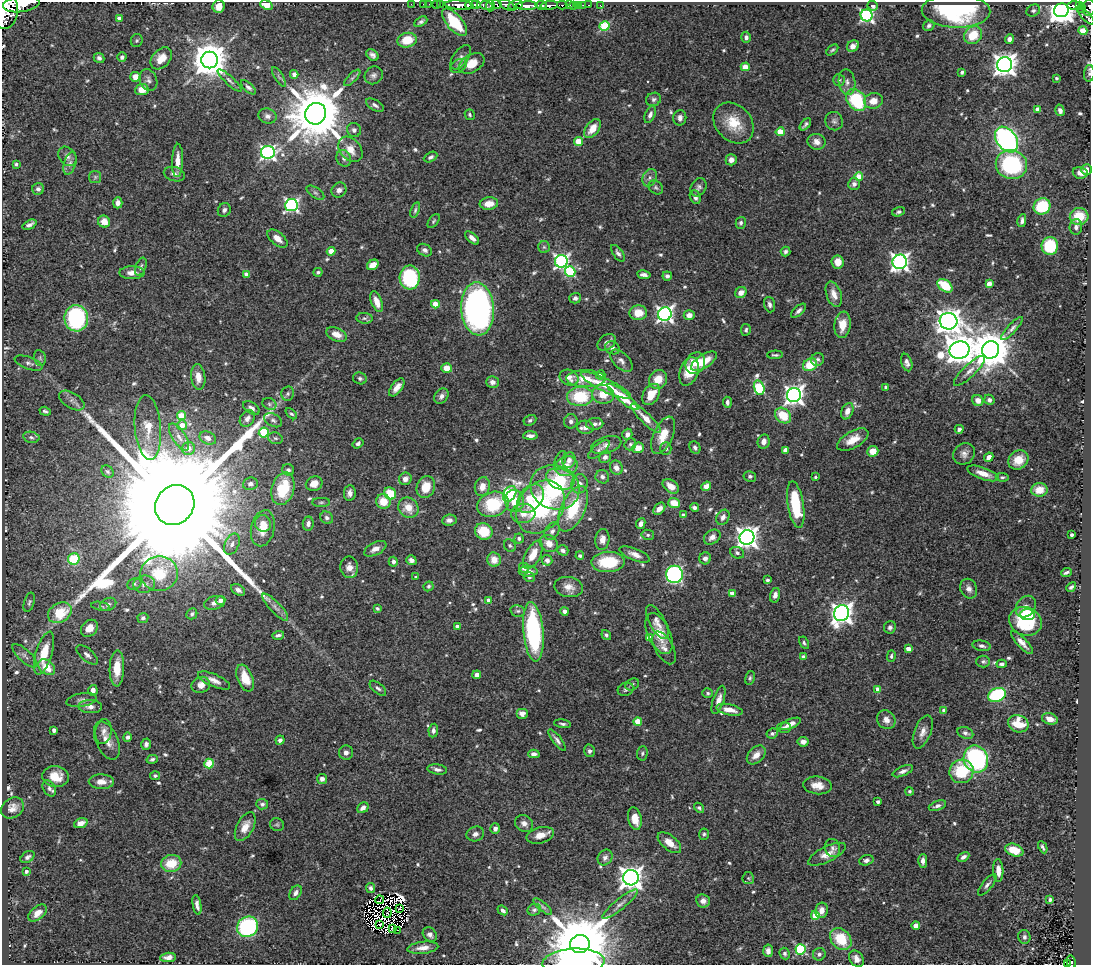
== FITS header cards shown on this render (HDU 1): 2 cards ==
NAXIS1  =                 1089
NAXIS2  =                  963

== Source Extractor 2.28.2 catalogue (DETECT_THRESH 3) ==
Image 1089 x 963 px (HDU 1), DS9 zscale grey, 1 PNG px = 1 image px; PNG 1093 x 967 px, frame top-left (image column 1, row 963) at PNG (2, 2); each listed source drawn as its Kron ellipse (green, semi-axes under 4 px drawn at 4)
Background 0.913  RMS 0.03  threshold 0.0889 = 3 sigma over >= 5 px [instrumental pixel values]
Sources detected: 663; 10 with non-positive FLUX_AUTO (blend fragments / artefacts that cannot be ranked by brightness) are neither listed nor drawn; of the other 653, the 500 brightest by FLUX_AUTO listed and drawn (153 fainter detections omitted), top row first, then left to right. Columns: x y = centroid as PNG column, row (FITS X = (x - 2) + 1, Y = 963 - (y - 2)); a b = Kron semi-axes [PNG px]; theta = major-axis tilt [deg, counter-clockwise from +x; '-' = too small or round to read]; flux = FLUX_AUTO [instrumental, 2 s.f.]
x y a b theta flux
21 4 18 8 7 5400
411 4 2 2 - 14
423 4 2 2 - 16
429 4 2 2 - 21
436 4 2 2 - 21
476 4 5 3 - 890
497 4 5 3 - 460
266 5 6 4 -21 44
440 5 3 2 - 39
459 5 14 4 -4 2800
471 5 6 3 4 1800
486 5 6 4 -18 360
490 5 6 4 85 350
507 5 8 4 -31 880
515 5 7 4 12 890
541 5 6 3 -10 790
549 5 9 3 6 1500
562 5 5 3 - 150
569 5 3 2 - 120
579 5 3 3 - 50
583 5 2 2 - 14
589 5 3 2 - 31
600 5 3 2 - 11
873 5 5 4 - 9.6
1079 5 3 3 - 110
219 6 6 6 - 20
527 6 11 4 2 3000
573 6 4 3 - 22
1074 6 7 3 2 370
1089 7 8 6 85 470
1081 8 4 3 - 140
5 10 18 12 87 10000
1061 10 7 7 - 2800
956 11 34 16 -1 190
1033 11 7 5 30 4.8
867 15 6 6 - 400
1086 17 10 4 -45 310
119 18 4 4 - 9.7
421 22 7 4 29 5.1
455 22 17 7 -49 84
605 26 5 5 - 130
929 26 6 5 - 4.2
1083 31 4 4 - 48
973 35 10 8 46 43
746 37 5 5 - 6.2
1009 39 5 4 - 7.7
407 40 9 7 13 39
137 41 6 6 - 3.5
853 46 6 5 - 15
832 50 7 3 41 3.4
372 55 7 5 -42 7.7
122 57 5 4 - 5.4
461 57 14 7 55 10
99 58 5 5 - 6.1
161 58 12 8 48 26
210 60 8 8 - 5300
472 63 14 9 30 33
1004 65 7 7 - 1700
458 66 9 6 32 6.1
745 67 4 4 - 39
962 72 4 3 - 3.6
1089 73 8 5 83 5.3
294 74 4 4 - 12
374 75 9 8 - 8.1
135 77 5 5 - 24
279 77 11 3 -58 3.6
352 78 10 4 45 5.1
1056 78 3 3 - 3.4
148 80 11 8 -67 9.3
839 80 6 6 - 4.2
230 81 16 4 -43 6.9
847 82 13 8 -82 11
248 87 9 4 -43 5.8
142 90 7 5 7 27
654 99 8 6 24 5.4
856 100 12 9 -54 130
873 101 9 8 - 22
375 105 10 5 -29 6.5
1038 109 4 4 - 27
1060 110 6 4 -75 7.2
316 114 11 10 - 16000
470 115 5 4 - 3.4
650 115 9 5 66 7.7
267 116 9 7 -18 7.8
680 118 8 6 80 8
834 121 9 8 - 7.6
734 123 23 17 -47 56
805 124 7 3 47 4.6
593 129 11 6 53 27
354 130 7 7 - 7
780 132 4 4 - 53
1007 139 14 9 -55 530
578 141 4 4 - 55
817 142 9 8 - 12
350 149 14 10 -48 26
268 152 7 6 - 530
67 156 10 8 -52 11
430 157 7 4 27 4.8
344 158 8 7 - 8.5
177 160 16 5 89 20
731 160 5 5 - 11
70 163 12 6 73 9.5
16 164 3 3 - 3.6
1011 165 16 14 -20 220
1086 170 5 5 - 20
1080 173 7 5 -11 11
174 174 11 7 -15 10
95 177 6 6 - 4.5
859 177 4 4 - 52
650 178 9 7 65 8.1
854 184 6 6 - 7.9
656 187 8 6 -38 4.9
699 187 9 7 60 7.1
38 189 6 5 - 7.3
339 190 8 7 - 9.8
315 193 10 5 -34 5.3
695 197 7 5 -67 8.8
118 203 5 4 - 10
489 204 9 6 7 24
291 205 6 6 - 460
1042 206 8 8 - 91
224 210 7 6 - 6.1
415 210 8 4 72 3.7
899 212 6 4 17 4.1
1079 216 9 8 - 49
434 221 8 4 54 3.3
1022 221 6 4 78 5.9
104 222 6 6 - 22
741 223 6 5 - 4.3
29 225 7 3 26 6.8
1076 227 8 6 84 7.7
472 238 8 4 -42 9.9
277 239 12 6 -40 16
1050 246 9 8 - 100
544 247 6 6 - 3.5
425 250 8 6 -27 6.4
331 251 4 4 - 31
785 251 5 4 - 4.6
618 253 9 5 -55 6.3
561 261 6 6 - 520
838 262 6 6 - 24
900 262 7 7 - 860
373 265 6 4 35 23
141 267 9 5 69 5.2
318 272 4 4 - 4.4
570 272 5 5 - 150
132 273 12 6 1 15
246 274 4 4 - 19
644 275 7 4 -8 6.7
667 276 5 4 - 5.4
410 277 12 10 88 220
989 284 4 4 - 18
945 286 8 5 -37 66
741 293 6 5 - 15
834 294 13 7 -70 18
575 298 6 5 - 6.8
377 302 11 5 -69 20
435 304 4 4 - 36
770 305 8 5 -72 6.8
478 309 26 16 -86 670
798 311 9 4 42 6.5
638 313 9 7 3 33
665 314 7 6 - 680
689 315 5 5 - 15
76 318 13 12 - 230
364 318 8 5 -5 4.9
948 321 9 8 - 2100
843 325 13 8 81 29
1012 328 15 4 47 7.5
746 330 6 4 83 3.6
336 334 11 6 -23 23
607 342 10 7 37 8.4
612 348 8 6 -24 7.6
960 350 10 8 19 3300
991 350 9 8 - 6300
775 355 8 3 2 3.7
40 358 8 6 -78 4.6
818 359 7 6 - 5.1
621 361 14 7 -43 11
704 361 15 6 32 34
907 362 9 5 -73 8
29 363 15 6 -19 7.5
695 363 11 9 60 26
810 365 7 6 - 48
447 368 5 5 - 24
689 371 14 9 70 53
969 371 21 6 44 15
601 375 5 4 - 9.6
198 377 13 7 -84 18
360 378 7 6 - 4.9
569 378 10 7 -22 18
586 379 19 8 -1 45
658 379 10 8 53 30
492 382 6 5 - 10
606 385 27 6 -26 60
397 387 10 5 53 14
886 387 4 3 - 7
759 388 7 5 -75 160
288 394 7 6 - 4.9
603 394 11 9 -10 33
651 394 11 8 57 35
794 395 7 7 - 1100
441 396 8 6 52 9.2
580 396 13 9 2 98
623 397 19 5 -40 77
72 400 14 7 -31 12
978 400 6 5 - 13
989 400 5 5 - 6.7
727 402 5 4 - 6.2
269 404 7 5 -24 4.1
251 408 9 5 -34 8.2
45 411 6 3 -19 4.3
847 411 8 5 67 15
291 414 7 4 -41 3.5
181 415 4 4 - 54
783 416 9 7 -41 49
247 418 9 6 52 10
646 418 20 5 -44 28
273 420 9 6 -30 6
530 420 7 5 28 4.2
571 421 7 7 - 7.9
595 424 8 6 5 6.7
182 425 5 5 - 23
148 427 32 13 -85 39
585 427 8 6 -4 9.9
959 429 4 3 - 5.9
264 433 5 5 - 120
627 434 6 5 - 11
663 435 20 9 66 34
530 436 7 3 2 7.5
31 437 8 5 -11 5.3
179 437 15 6 -57 14
208 438 9 6 -24 11
275 438 7 5 -14 4.7
853 440 17 8 30 27
764 442 7 6 - 14
358 443 6 4 34 5.5
630 444 6 5 - 4.5
606 445 15 8 17 14
695 447 6 5 - 4.9
188 448 7 6 - 15
638 448 6 5 - 21
666 448 6 5 - 5.8
599 450 13 5 41 7.2
785 450 4 4 - 25
873 451 5 5 - 28
964 454 11 10 - 11
605 457 6 5 - 9.2
989 457 5 4 - 14
560 460 10 5 65 5.7
569 460 8 6 70 12
1018 460 10 9 - 31
566 466 11 9 22 25
616 468 7 6 - 15
288 470 6 5 - 5.8
108 472 7 5 -45 4.8
983 473 17 6 -19 22
750 476 6 5 - 5
602 477 7 6 - 7.4
815 477 3 3 - 3.4
1002 477 6 4 -7 3.4
405 479 6 6 - 12
560 479 14 10 -21 74
250 484 7 6 - 6.7
314 484 8 7 - 22
580 484 9 8 - 14
482 486 9 7 74 17
671 486 9 6 -37 19
706 486 5 4 - 16
426 487 11 9 69 33
555 487 25 22 -21 160
283 489 17 11 74 87
1039 490 8 6 4 29
350 493 8 6 82 10
390 493 6 5 - 49
510 494 8 5 56 250
530 499 16 11 50 56
514 501 11 9 -83 31
321 502 9 4 0 4
383 502 7 7 - 36
674 503 6 5 - 36
493 504 16 12 19 100
796 504 23 8 -81 100
175 505 21 19 48 190000
540 507 29 22 55 270
694 507 4 3 - 6.3
408 508 11 9 -50 27
573 509 24 12 65 96
659 509 7 5 47 15
523 513 12 9 2 23
683 515 4 3 - 6.2
723 517 8 6 60 11
327 518 7 6 - 5.9
449 520 7 5 7 9.1
263 523 9 8 - 24
308 524 7 5 82 7.6
641 524 5 4 - 9
263 528 18 11 77 35
484 531 9 8 - 49
552 531 9 7 59 8.1
648 535 6 5 - 4.1
1072 535 3 3 - 6.3
712 537 9 6 36 12
747 537 7 7 - 1500
519 538 5 4 - 4.5
602 539 10 7 84 15
549 543 9 8 - 19
232 544 11 7 66 11
510 546 7 5 -59 3.9
375 549 12 6 27 14
563 550 6 5 - 6
737 553 7 5 -25 5.5
635 554 16 6 -21 14
533 555 15 7 62 31
580 556 4 4 - 4.7
705 558 6 6 - 7.2
74 559 6 5 - 85
411 560 5 4 - 7.6
494 560 7 6 - 22
547 560 5 5 - 7.7
393 562 5 4 - 7.3
608 562 16 10 1 90
349 567 11 9 -83 16
524 568 5 5 - 9.7
528 571 9 5 -1 14
1066 572 5 3 - 4.2
159 574 18 17 - 84
674 574 8 8 - 330
416 577 3 3 - 3.4
529 577 5 5 - 3.8
767 580 3 3 - 5.5
134 584 7 5 23 4.8
144 584 11 8 7 12
429 586 5 4 - 3.6
569 587 14 10 -9 18
1071 587 5 4 - 5
969 589 10 8 -66 12
238 590 7 5 -33 8.7
732 593 4 4 - 16
775 595 7 5 76 9.5
221 600 5 4 - 12
489 600 4 3 - 9.4
29 602 10 5 74 4.6
215 603 11 6 15 9.8
108 604 8 6 25 6.3
100 606 9 4 -10 3.9
275 607 18 5 -47 11
1026 607 11 9 52 14
377 608 4 3 - 3.5
518 611 7 5 -13 4.2
565 611 4 4 - 8.9
60 613 12 9 30 72
842 613 8 7 - 1300
192 614 6 5 - 5
1027 615 7 5 -5 200
143 618 5 5 - 5.2
1025 621 17 14 -20 100
657 622 19 7 -61 12
457 626 4 3 - 6.5
890 627 6 6 - 6.1
89 628 9 7 45 24
533 632 30 10 -85 270
659 634 22 11 -65 35
278 635 6 3 17 4.7
606 635 5 4 - 3.9
649 638 4 4 - 24
804 643 7 4 -61 3.8
1022 643 15 5 -47 13
982 646 9 5 -11 6.3
664 648 18 9 -61 14
908 649 4 4 - 20
44 653 22 8 73 51
87 655 13 6 -40 8.7
25 656 16 6 -43 8.6
891 656 6 4 88 3.6
803 657 4 3 - 5.7
983 661 7 6 - 4.6
1002 664 5 4 - 5.5
47 667 9 6 -39 33
117 668 18 7 89 37
477 675 4 4 - 10
245 678 14 7 -68 38
750 678 7 4 80 3.7
214 680 17 6 -24 14
201 685 9 8 - 16
632 685 7 5 31 4.8
378 688 10 5 -40 5.8
626 689 8 6 26 5.6
878 689 4 4 - 17
93 690 5 4 - 9.9
708 693 5 5 - 3.6
997 695 9 6 24 140
81 700 15 7 10 9.1
719 700 15 5 72 14
90 707 12 6 -2 12
729 710 13 5 -12 19
944 710 4 4 - 6.5
522 713 6 5 - 8.5
1050 719 8 5 -15 15
886 720 10 8 -49 14
638 721 4 4 - 55
563 724 8 4 -9 4.5
790 724 11 4 24 14
1018 724 10 8 -22 44
784 728 7 5 -2 5.3
54 730 4 4 - 11
103 731 12 8 80 12
433 731 7 4 82 5.8
923 732 17 8 69 16
772 733 6 5 - 4.1
965 733 8 5 -21 6.2
128 737 5 4 - 6.3
280 740 4 4 - 6.9
557 740 13 4 -53 7.4
107 741 20 11 -67 24
803 742 5 4 - 11
146 744 6 5 - 6.4
589 751 6 5 - 5.8
346 753 7 7 - 8.3
642 753 7 5 86 4.1
534 754 6 4 3 8
756 755 11 7 45 17
152 759 5 4 - 4.4
976 759 13 12 - 280
209 763 5 4 - 85
437 769 10 5 -9 7.3
903 771 11 5 23 8.1
961 771 12 11 - 88
155 776 5 4 - 5
55 777 13 10 -7 38
322 779 5 5 - 8
101 782 12 7 -2 19
817 785 14 9 -7 21
49 788 8 6 -60 7.3
909 791 4 4 - 4.8
878 802 3 3 - 4.2
262 804 6 5 - 5.6
937 806 9 4 20 7.1
12 808 12 9 35 15
363 808 6 5 - 10
699 808 5 4 - 4.1
635 819 11 6 -78 27
81 823 7 4 20 14
524 823 10 8 -35 11
277 825 7 6 - 3.8
245 827 16 8 62 22
495 829 5 5 - 7.4
475 834 9 7 21 8.9
704 834 5 5 - 3.6
540 835 14 8 15 19
669 843 14 7 -39 26
1043 847 6 3 -63 4.2
832 848 9 7 -71 6.7
1014 850 9 6 -18 32
827 854 21 7 26 22
28 857 8 5 34 5.4
605 857 8 7 - 7.4
963 857 6 4 30 6.5
866 860 7 5 16 6.8
923 861 7 4 89 9.2
171 863 10 8 12 47
998 870 11 5 -88 17
26 871 4 4 - 6.1
631 878 7 7 - 1700
748 878 6 5 - 3.8
987 885 13 5 51 7.3
371 888 5 4 - 6.2
295 893 8 5 54 7.7
380 900 4 2 - 4.4
1050 900 4 3 - 5.1
703 901 7 6 - 14
620 904 22 5 39 12
197 905 10 4 -80 9.2
543 907 12 4 -40 5
400 908 4 3 - 3.9
503 910 5 4 - 6.5
534 910 7 5 25 4.6
821 910 8 6 79 16
37 913 11 6 39 15
387 913 5 3 - 8.5
815 915 4 4 - 70
380 924 2 2 - 3.4
916 926 4 4 - 37
247 927 11 10 - 230
393 929 3 3 - 3.4
398 930 3 2 - 43
430 934 8 6 -47 8.4
1024 937 7 6 - 5.3
841 939 12 9 -47 69
580 944 10 9 - 22000
423 948 15 6 6 16
801 949 5 5 - 190
768 951 6 4 -85 8.3
785 953 6 5 - 4.4
819 954 6 6 - 5.8
168 957 8 4 7 11
856 959 9 6 -54 12
573 962 31 13 3 480
1071 962 7 4 -79 110
1068 964 3 2 - 34
At the frame edge (FLAGS 8, measured only in part): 9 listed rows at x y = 21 4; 266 5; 1089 7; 5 10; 1086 17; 1089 73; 573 962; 1071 962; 1068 964
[153 fainter detections neither listed nor drawn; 10 non-positive-flux detections neither listed nor drawn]